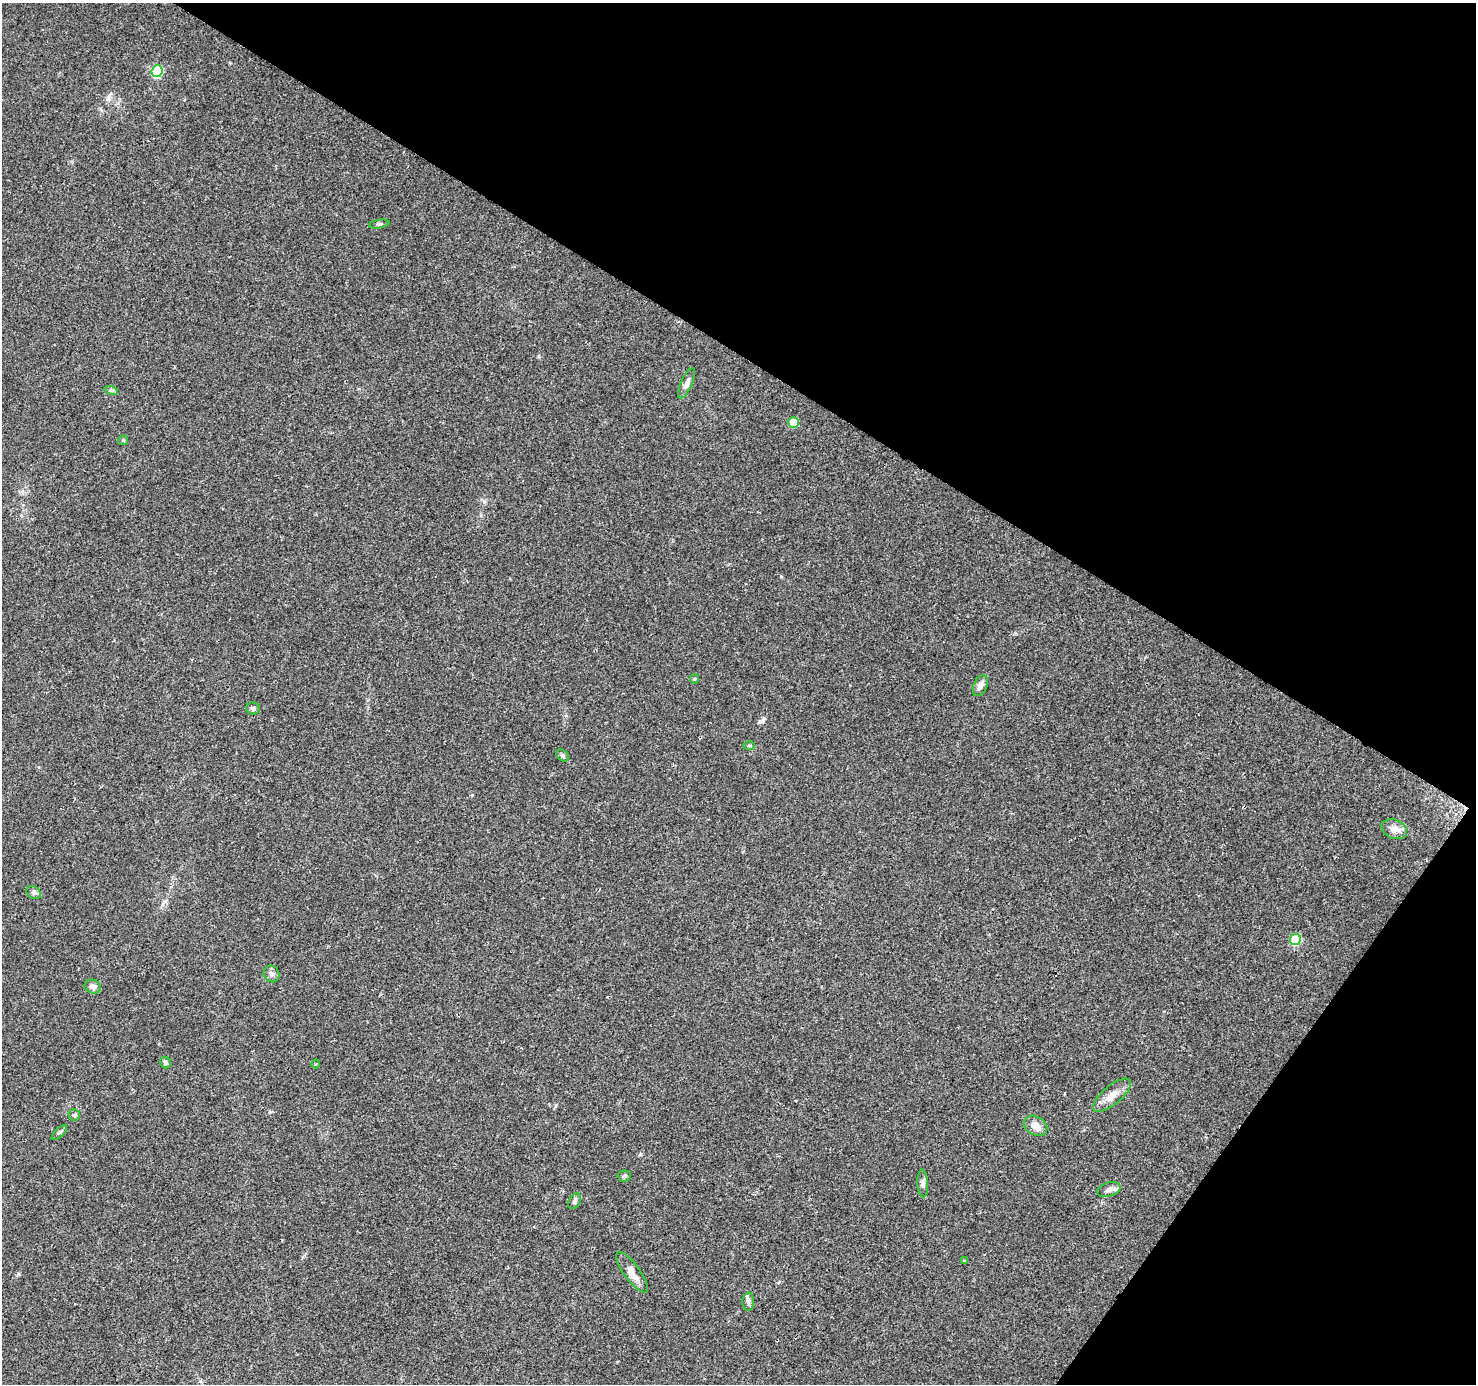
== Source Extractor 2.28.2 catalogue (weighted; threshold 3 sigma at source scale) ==
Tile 8 of 4 x 4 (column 4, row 2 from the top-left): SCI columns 4432-5905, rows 3018-4399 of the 5905 x 5969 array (HDU 1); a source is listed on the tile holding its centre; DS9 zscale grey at full resolution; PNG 1478 x 1386 px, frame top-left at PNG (2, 3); each listed source drawn as its Kron ellipse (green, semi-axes under 4 px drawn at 4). Shown black and unused: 32% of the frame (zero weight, under 2 of 3 exposures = <1% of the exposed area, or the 3 px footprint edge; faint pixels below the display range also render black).
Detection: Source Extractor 2.28.2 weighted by HDU 2 'WHT'; one run over the whole footprint, this tile lists its part. Background 0.047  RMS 0.0058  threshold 0.0262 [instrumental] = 3 sigma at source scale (4.5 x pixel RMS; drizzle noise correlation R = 1.50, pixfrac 1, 0.0396/0.0396 arcsec/px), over >= 5 px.
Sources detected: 29; all 29 listed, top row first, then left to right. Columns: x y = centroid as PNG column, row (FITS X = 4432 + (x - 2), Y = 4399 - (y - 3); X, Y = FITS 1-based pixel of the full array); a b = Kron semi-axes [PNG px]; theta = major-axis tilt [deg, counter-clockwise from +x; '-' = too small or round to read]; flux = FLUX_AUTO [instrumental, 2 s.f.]
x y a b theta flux
157 71 6 5 - 45
379 224 10 3 9 1
687 383 16 5 66 2.7
111 390 7 4 -18 0.93
793 422 5 5 - 17
123 440 5 5 - 0.67
694 679 4 4 - 0.6
980 686 11 6 67 3.2
253 709 6 6 - 1.3
749 746 6 4 -1 0.7
563 755 7 5 -41 1.1
1394 829 13 9 -21 4
34 893 8 6 -32 1.4
1295 940 6 5 - 31
272 974 8 7 - 2.2
93 986 8 6 -24 2.6
165 1063 6 5 - 1.2
316 1064 4 3 - 0.88
1112 1095 23 9 40 6.4
74 1115 6 5 - 1.1
1036 1126 12 9 -32 5
59 1132 10 4 44 1
624 1176 6 5 - 1.1
923 1184 14 5 -86 2.1
1109 1190 12 7 17 2.6
575 1201 8 5 59 1.7
964 1261 4 4 - 0.5
632 1272 24 8 -54 6.2
748 1302 9 5 87 1.7
Unlisted compact peaks at least as high as the median listed source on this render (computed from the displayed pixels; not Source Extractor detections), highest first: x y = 640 1154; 763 720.